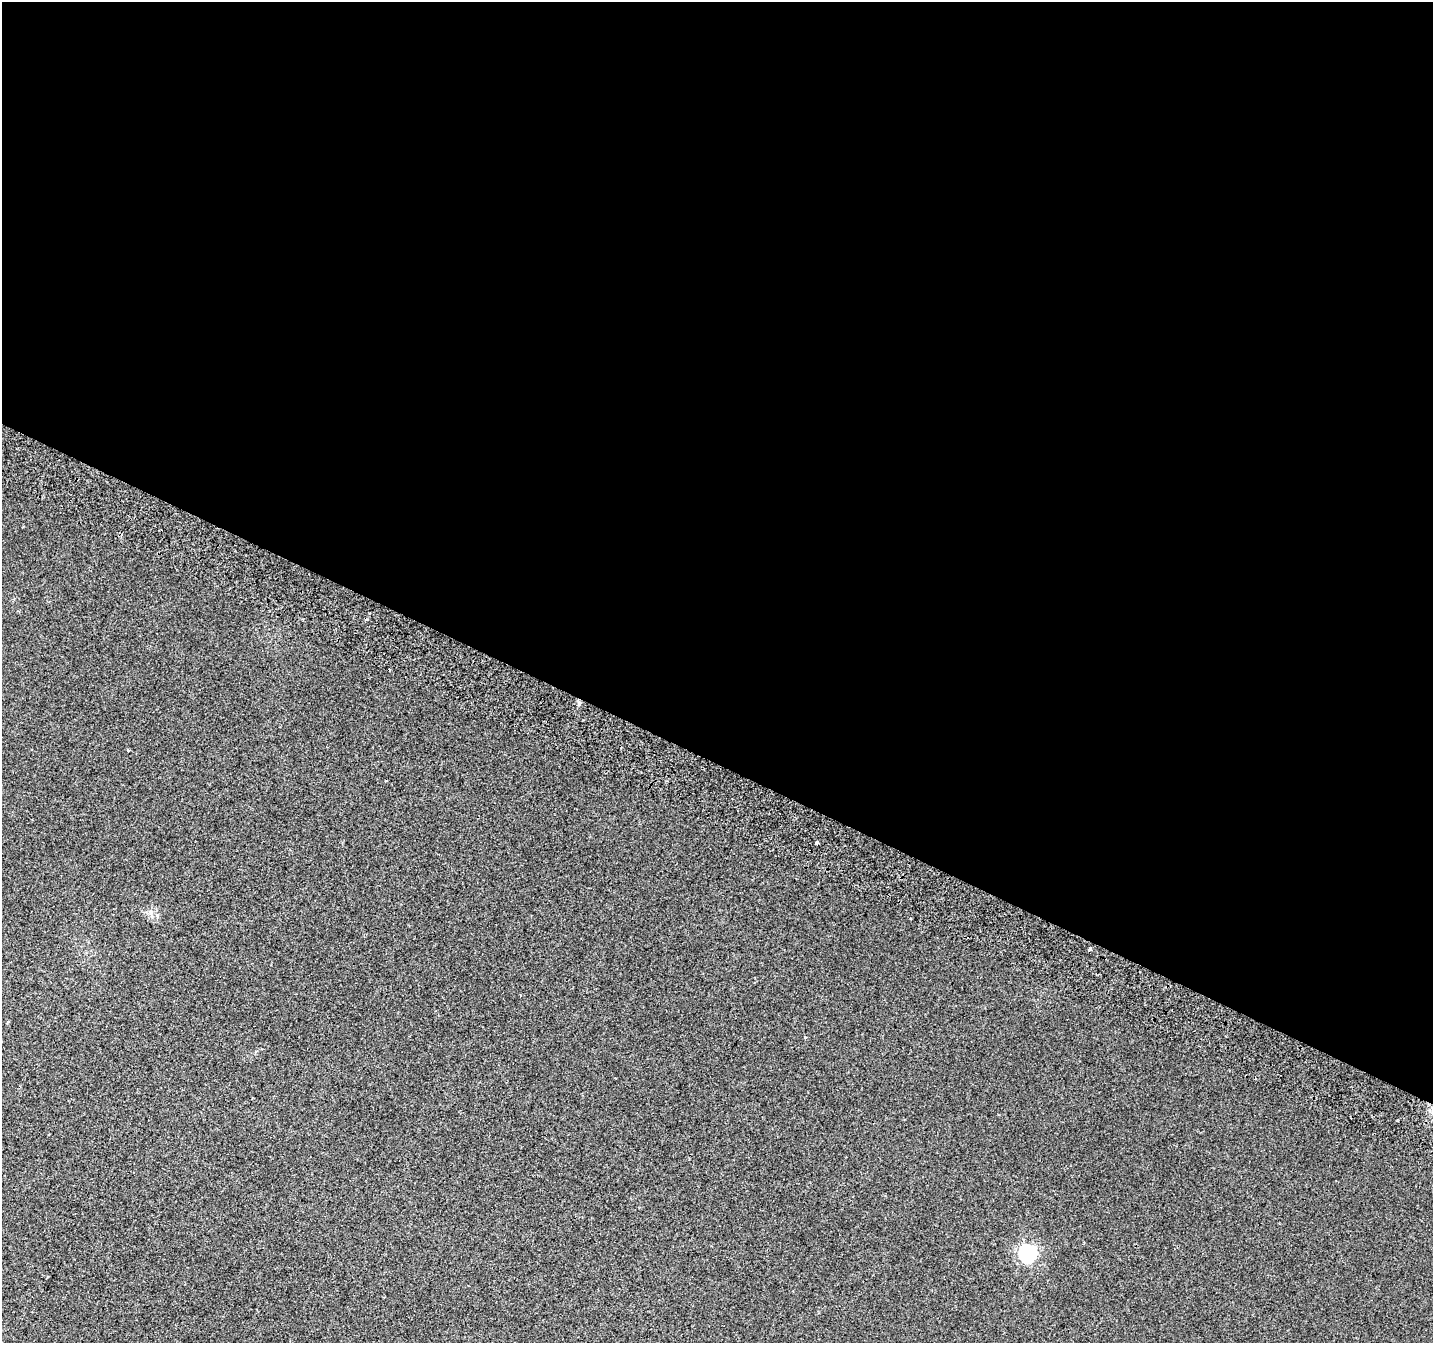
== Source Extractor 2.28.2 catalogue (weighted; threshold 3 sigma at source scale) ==
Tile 3 of 4 x 4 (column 3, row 1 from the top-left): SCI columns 2900-4330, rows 4344-5684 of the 5790 x 5939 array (HDU 1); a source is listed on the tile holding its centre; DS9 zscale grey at full resolution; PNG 1435 x 1345 px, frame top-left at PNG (2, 2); no overlay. Shown black and unused: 57% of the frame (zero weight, under 2 of 3 exposures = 3% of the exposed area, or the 3 px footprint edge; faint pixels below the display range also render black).
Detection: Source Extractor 2.28.2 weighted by HDU 2 'WHT'; one run over the whole footprint, this tile lists its part. Background 0.05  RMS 0.0078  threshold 0.0351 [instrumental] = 3 sigma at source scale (4.5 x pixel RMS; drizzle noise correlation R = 1.50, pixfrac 1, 0.0396/0.0396 arcsec/px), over >= 5 px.
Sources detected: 8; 2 cosmic-ray / hot-pixel residue — not listed; the other 6 listed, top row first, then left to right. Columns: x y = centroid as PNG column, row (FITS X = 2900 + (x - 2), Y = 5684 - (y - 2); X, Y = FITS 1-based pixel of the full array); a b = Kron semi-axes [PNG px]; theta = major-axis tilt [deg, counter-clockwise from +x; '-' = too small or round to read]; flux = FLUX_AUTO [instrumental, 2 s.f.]
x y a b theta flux
128 750 3 3 - 1.3
386 780 4 2 - 0.73
817 843 3 3 - 5.8
1090 949 4 3 - 4.3
520 995 3 3 - 1
1028 1253 7 7 - 200